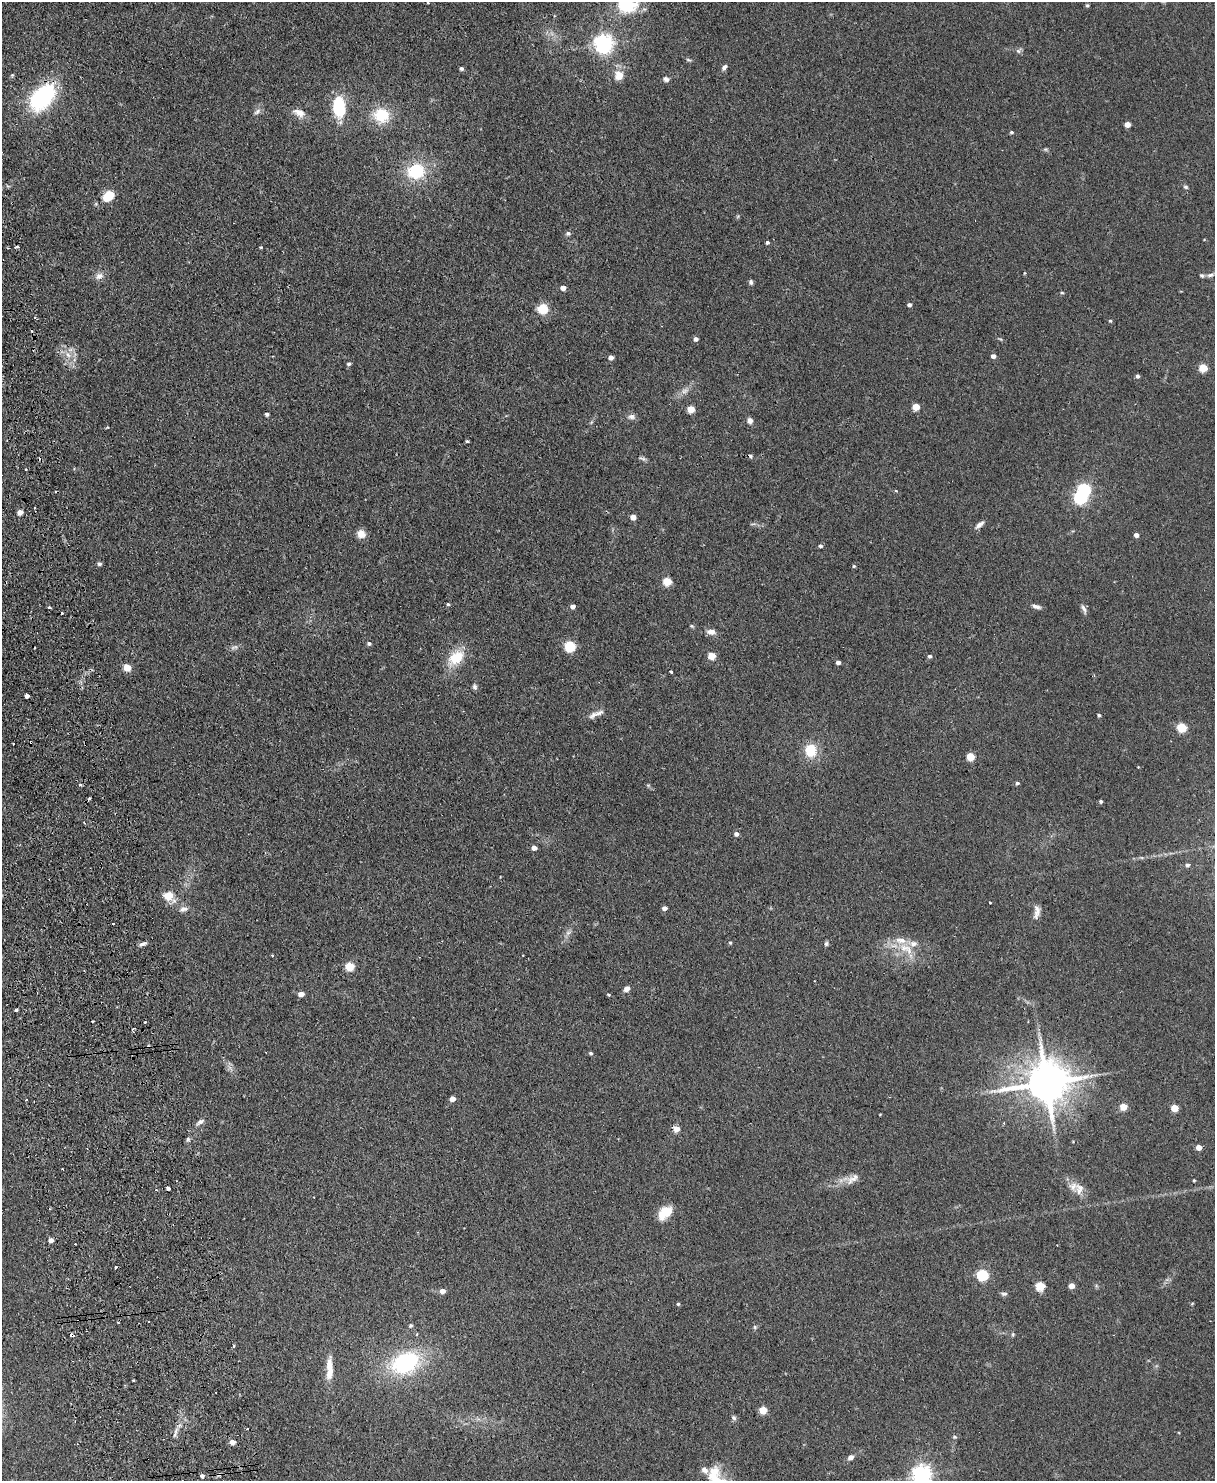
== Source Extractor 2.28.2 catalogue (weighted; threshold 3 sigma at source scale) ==
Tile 7 of 4 x 3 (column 3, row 2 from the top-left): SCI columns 2483-3695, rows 1631-3109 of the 4965 x 4852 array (HDU 1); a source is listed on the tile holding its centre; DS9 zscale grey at full resolution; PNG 1217 x 1483 px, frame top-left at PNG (2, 2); no overlay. Shown black and unused: <1% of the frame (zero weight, under 2 of 3 exposures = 3% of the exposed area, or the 3 px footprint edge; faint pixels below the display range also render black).
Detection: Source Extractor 2.28.2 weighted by HDU 2 'WHT'; one run over the whole footprint, this tile lists its part. Background 0.144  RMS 0.0069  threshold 0.0309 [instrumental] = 3 sigma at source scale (4.5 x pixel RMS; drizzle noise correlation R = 1.50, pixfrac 1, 0.05/0.05 arcsec/px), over >= 5 px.
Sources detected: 170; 1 too faint to see at this stretch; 2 inside a brighter object's white glare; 10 cosmic-ray / hot-pixel residue — not listed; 7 inside a brighter listed object's ellipse — not listed separately; the other 150 listed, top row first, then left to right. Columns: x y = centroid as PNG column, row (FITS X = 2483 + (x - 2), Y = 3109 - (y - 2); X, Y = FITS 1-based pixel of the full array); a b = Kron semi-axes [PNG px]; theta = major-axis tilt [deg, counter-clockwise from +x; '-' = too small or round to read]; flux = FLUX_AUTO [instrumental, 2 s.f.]
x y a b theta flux
428 3 3 2 - 0.71
627 4 24 19 3 29
1087 5 5 4 - 0.87
603 44 7 7 - 320
1018 51 8 6 45 1.6
688 60 7 3 -9 0.97
724 67 8 5 57 2
461 69 5 4 - 1.5
12 75 4 4 - 0.81
619 76 12 11 - 7.9
666 79 8 6 -24 2.1
42 97 25 16 49 81
338 107 16 9 -86 42
257 111 11 5 38 2.2
299 113 16 9 -23 5.8
381 115 17 16 - 22
1127 124 5 4 - 6.4
1011 132 5 4 - 0.95
416 171 21 18 12 29
1186 187 6 5 - 1
109 194 6 5 - 23
568 233 6 5 - 1.5
767 242 4 4 - 1.3
16 247 4 2 - 2
261 247 5 3 - 0.57
1210 275 12 5 13 2.6
99 276 11 8 25 3.8
751 282 6 5 - 1.5
563 288 5 4 - 4.1
1062 293 5 3 - 0.67
909 305 5 4 - 1.6
543 309 12 12 - 10
35 317 3 3 - 0.77
1110 321 5 4 - 0.89
696 339 5 4 - 2.3
68 355 10 7 -50 4.4
993 356 5 4 - 2.6
611 357 5 4 - 3.1
349 364 5 5 - 1.3
1203 368 5 5 - 23
1137 376 5 4 - 1.4
685 391 11 7 31 3.4
916 407 5 5 - 14
691 409 5 5 - 14
267 414 4 3 - 1.7
631 417 10 7 -11 2.5
750 420 6 6 - 3.1
467 441 4 2 - 0.85
643 459 11 5 -17 1.5
26 469 3 2 - 0.57
896 491 5 3 - 0.57
1080 497 6 6 - 95
35 507 3 2 - 0.92
20 512 6 5 - 3.6
633 517 5 4 - 5.9
979 525 12 5 39 2.8
361 534 10 9 - 4.8
1136 535 4 4 - 2.6
820 546 4 4 - 1.4
99 564 6 4 -23 1.3
854 566 4 4 - 0.72
667 581 5 5 - 23
448 604 5 4 - 0.84
572 606 5 4 - 2.8
1036 606 11 5 -13 2.4
49 607 3 3 - 1
1084 609 14 5 -67 2.2
711 632 11 7 -4 3.7
369 643 5 5 - 1.5
570 646 6 5 - 57
712 656 7 6 - 7.2
929 656 5 4 - 1.3
456 658 22 14 40 17
838 662 4 4 - 2.4
127 668 5 5 - 14
671 672 3 3 - 1.5
475 687 7 6 - 1.6
27 696 4 4 - 2.6
593 715 15 7 42 3.4
1099 715 4 3 - 1
1182 727 5 5 - 34
13 744 2 2 - 0.69
810 751 15 13 -83 15
970 757 5 5 - 21
1138 767 2 2 - 0.44
1017 783 5 4 - 1.2
80 785 4 3 - 1
89 798 3 3 - 1.1
1101 801 4 4 - 1.2
736 834 5 5 - 2.4
534 848 5 4 - 3.6
1187 865 5 5 - 1.3
168 896 13 11 -14 9
990 902 3 2 - 0.6
664 908 5 4 - 2.9
184 909 12 7 12 3
1037 912 18 7 85 4.2
113 924 2 2 - 0.72
568 933 8 5 44 1.9
730 943 5 4 - 0.86
142 944 9 4 17 1.9
826 944 6 5 - 1.2
904 948 14 10 -21 9.5
272 955 3 2 - 0.81
349 966 5 5 - 27
627 989 7 5 42 3.3
301 994 5 4 - 5.8
608 994 3 3 - 1.1
16 1010 3 3 - 1.5
591 1053 4 4 - 1
1046 1083 14 12 8 2300
452 1099 5 4 - 5.9
26 1100 4 2 - 4.4
1123 1107 5 4 - 14
1174 1108 5 4 - 15
200 1122 13 5 31 2.4
1004 1123 4 3 - 0.54
676 1129 5 5 - 6.6
188 1139 5 5 - 1.2
1199 1147 4 4 - 6.1
852 1179 20 9 37 5.8
1194 1180 3 3 - 0.76
1073 1186 19 12 -12 6.5
168 1188 4 3 - 3.5
665 1213 18 11 45 12
51 1240 4 4 - 3.9
115 1267 3 3 - 2.4
982 1275 6 5 - 66
1040 1286 5 5 - 28
1072 1286 5 4 - 5.8
442 1291 5 4 - 4.6
1004 1294 9 5 -5 1.5
678 1304 4 3 - 0.96
411 1325 5 5 - 1
755 1327 6 5 - 0.97
1013 1334 6 4 72 0.82
72 1335 5 3 - 2.3
234 1347 3 3 - 1.7
405 1363 29 20 25 65
329 1369 29 8 -90 11
763 1410 5 4 - 19
734 1418 7 6 - 1.5
247 1429 3 3 - 0.92
954 1437 6 4 -19 0.96
232 1442 5 4 - 4.9
851 1457 6 5 - 3
219 1474 5 4 - 1.2
921 1475 7 6 - 370
202 1476 5 5 - 1.7
712 1477 27 14 85 13
Overlapping masked pixels (flux is a lower limit): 2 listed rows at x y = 72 1335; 219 1474
Isophote crosses this tile's border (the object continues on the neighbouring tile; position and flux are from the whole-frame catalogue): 3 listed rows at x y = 627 4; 921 1475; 712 1477